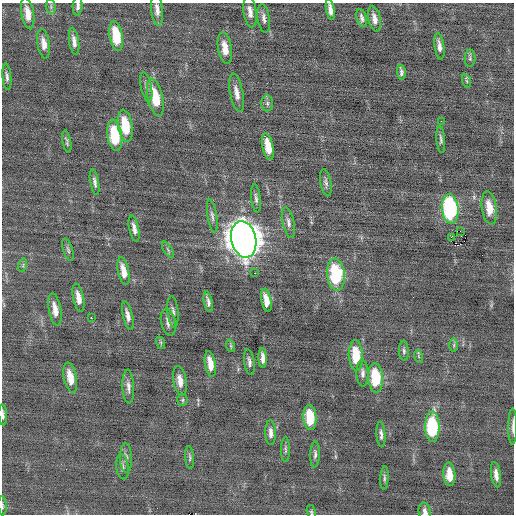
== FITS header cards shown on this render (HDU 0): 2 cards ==
NAXIS1  =                  512 / Axis length
NAXIS2  =                  512 / Axis length

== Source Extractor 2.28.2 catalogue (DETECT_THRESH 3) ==
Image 512 x 512 px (HDU 0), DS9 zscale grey, 1 PNG px = 1 image px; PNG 516 x 516 px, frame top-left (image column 1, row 512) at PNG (2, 3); each listed source drawn as its Kron ellipse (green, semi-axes under 4 px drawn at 4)
Background -0.0511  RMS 0.76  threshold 2.29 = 3 sigma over >= 5 px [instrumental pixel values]
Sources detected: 85; all 85 listed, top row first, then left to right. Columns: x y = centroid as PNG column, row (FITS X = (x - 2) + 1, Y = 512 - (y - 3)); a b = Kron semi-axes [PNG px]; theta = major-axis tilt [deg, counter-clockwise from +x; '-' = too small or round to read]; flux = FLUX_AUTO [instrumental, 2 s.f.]
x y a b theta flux
78 6 9 5 86 170
51 7 7 5 -81 90
330 9 11 4 -80 280
157 10 16 6 -84 330
250 12 16 6 -82 330
28 14 16 6 -80 610
264 18 14 6 -82 230
362 18 9 5 -74 180
374 19 13 6 -78 350
116 36 15 6 -81 1600
74 41 13 5 -81 300
44 44 15 6 -81 430
439 46 13 4 -82 270
225 48 16 7 -81 660
470 58 8 5 89 94
401 72 7 3 -81 140
7 77 13 4 -85 180
467 81 7 4 -71 87
146 87 15 5 -78 190
237 93 19 6 -79 420
155 98 19 7 -77 1500
267 103 8 6 89 130
441 121 2 2 - 110
125 126 16 7 -80 1600
115 135 16 7 -81 2200
441 139 13 4 -85 140
67 142 11 3 -80 110
268 146 13 5 -78 820
95 182 13 4 -79 180
326 183 14 5 -80 180
256 198 14 4 -83 180
489 208 16 7 -82 900
450 209 15 8 -84 7100
212 216 16 4 -81 190
288 222 15 5 -78 230
134 229 13 5 -78 270
460 231 2 2 - 190
451 237 4 3 - 590
244 239 18 12 -77 83000
68 250 12 5 -71 130
168 250 9 3 -57 98
23 265 7 4 73 82
123 271 14 5 -78 550
255 273 2 2 - 130
336 275 16 9 -85 3600
78 298 14 5 -79 440
266 300 12 5 -79 540
208 302 10 4 -79 190
55 310 16 6 -80 470
173 312 16 5 -85 190
128 315 15 5 -77 290
91 318 3 2 - 520
168 322 13 7 -77 280
161 343 6 4 -72 76
454 345 6 4 90 83
231 346 6 4 -72 73
404 351 10 5 -86 120
356 355 15 7 -87 1500
418 356 6 4 -70 71
263 358 10 4 -86 280
249 362 13 5 -81 210
210 364 13 5 -80 570
362 373 13 6 -88 210
70 378 15 6 -78 730
376 378 14 7 -87 2200
180 381 15 7 -80 470
128 387 17 6 -87 280
182 400 6 5 - 77
3 415 10 3 -86 130
310 418 12 6 -86 1500
513 426 18 3 89 180
432 427 15 7 -90 3900
271 433 12 5 -88 260
381 434 12 4 -86 180
285 450 12 4 -90 120
315 454 13 4 88 160
190 457 11 4 -86 100
126 458 15 6 -89 230
122 467 12 6 -82 190
449 474 12 6 -86 710
496 475 13 5 -82 310
384 478 11 4 86 120
2 506 9 3 -87 73
311 512 7 4 -76 76
425 512 9 6 -78 220
At the frame edge (FLAGS 8, measured only in part): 7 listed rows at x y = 78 6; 330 9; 3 415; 513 426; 2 506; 311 512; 425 512